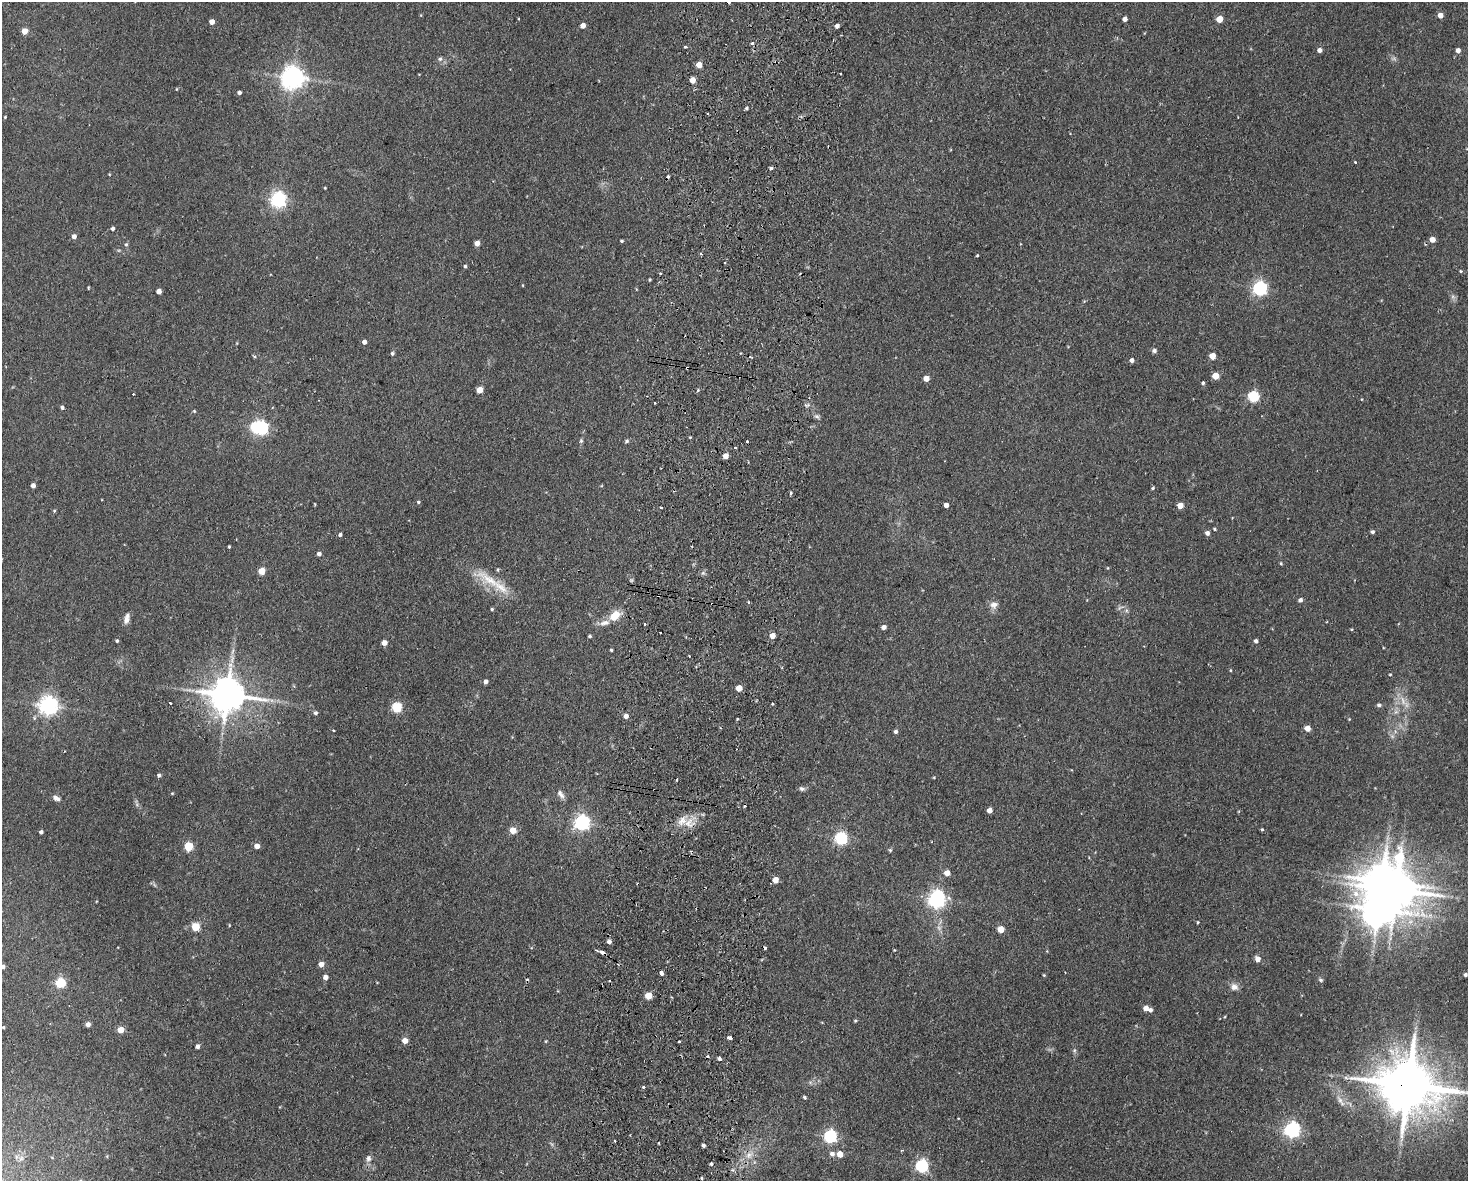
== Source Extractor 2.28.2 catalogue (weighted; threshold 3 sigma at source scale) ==
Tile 5 of 3 x 4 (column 2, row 2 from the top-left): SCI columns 1750-3215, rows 2369-3547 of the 4852 x 4736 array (HDU 1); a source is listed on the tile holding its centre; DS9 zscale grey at full resolution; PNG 1470 x 1183 px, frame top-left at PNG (2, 2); no overlay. Shown black and unused: <1% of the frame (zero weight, under 2 of 3 exposures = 3% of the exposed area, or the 3 px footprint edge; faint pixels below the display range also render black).
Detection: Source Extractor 2.28.2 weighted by HDU 2 'WHT'; one run over the whole footprint, this tile lists its part. Background 0.143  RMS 0.0074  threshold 0.0332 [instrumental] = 3 sigma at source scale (4.5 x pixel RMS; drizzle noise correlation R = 1.50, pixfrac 1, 0.05/0.05 arcsec/px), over >= 5 px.
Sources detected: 196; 1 too faint to see at this stretch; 4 inside a brighter object's white glare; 12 cosmic-ray / hot-pixel residue — not listed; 2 inside a brighter listed object's ellipse — not listed separately; the other 177 listed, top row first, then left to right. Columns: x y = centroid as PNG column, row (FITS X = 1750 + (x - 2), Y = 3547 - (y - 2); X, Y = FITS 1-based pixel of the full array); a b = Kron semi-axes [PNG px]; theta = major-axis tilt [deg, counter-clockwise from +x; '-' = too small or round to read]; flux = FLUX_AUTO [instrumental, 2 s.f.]
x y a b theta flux
1440 15 4 4 - 6.6
1125 19 4 4 - 3.6
1219 19 5 4 - 13
212 22 4 4 - 5
583 26 4 4 - 5.5
837 26 4 4 - 2.6
24 31 4 4 - 9.9
752 43 4 3 - 2.4
685 47 3 3 - 1.7
1319 50 4 4 - 3.1
1458 50 4 4 - 3.6
440 59 6 6 - 1.7
699 65 4 4 - 8.7
841 74 2 2 - 0.79
293 78 7 7 - 630
692 80 4 4 - 8.5
176 89 5 3 - 0.59
239 93 4 4 - 2
747 108 4 3 - 1.2
5 117 3 3 - 0.66
1355 162 3 3 - 0.68
325 188 3 3 - 0.62
278 200 6 6 - 220
112 229 4 4 - 1.8
74 236 5 4 - 3.4
1432 240 4 4 - 5.8
621 241 3 3 - 1
477 243 4 4 - 6.3
126 244 6 5 - 1.1
701 254 3 2 - 0.87
977 255 3 3 - 0.71
465 266 4 4 - 1.2
1460 271 4 4 - 0.88
660 273 3 2 - 0.82
650 280 3 3 - 0.81
88 288 4 3 - 0.57
1260 288 6 6 - 180
159 291 4 4 - 5.9
1453 297 7 4 -19 1.4
364 342 4 4 - 3.5
1154 351 6 5 - 1.9
392 353 5 4 - 1.3
254 356 5 3 - 0.79
1212 356 5 4 - 11
1132 360 4 4 - 2.8
1215 376 5 4 - 13
926 378 4 4 - 7.9
1203 383 4 4 - 1.2
480 390 4 4 - 12
698 390 4 4 - 0.83
1253 396 5 5 - 69
655 403 2 2 - 0.78
62 407 4 4 - 1.8
194 411 5 4 - 0.78
817 416 8 5 -37 1.7
261 428 6 5 - 120
581 441 6 5 - 1.2
627 441 5 5 - 1.4
747 441 3 3 - 2.2
735 448 3 2 - 1.4
726 456 4 4 - 6.1
33 485 4 4 - 3.3
1153 488 4 3 - 0.95
791 493 4 4 - 0.99
418 502 4 3 - 1
946 505 4 4 - 4.3
1180 505 4 4 - 9.9
661 507 3 2 - 0.94
54 511 4 4 - 0.84
1215 529 4 3 - 0.88
1372 532 4 4 - 1.7
1207 533 5 5 - 2.7
340 535 4 3 - 1.4
229 547 3 3 - 0.76
319 554 4 4 - 2.4
1281 564 4 4 - 0.81
262 571 5 4 - 16
490 580 47 11 -33 22
1300 600 5 4 - 2.4
994 605 11 9 15 4.1
492 609 4 4 - 0.94
1126 610 6 5 - 1.6
614 616 13 8 37 12
127 619 14 6 74 3.9
645 624 3 3 - 1.6
884 627 4 4 - 3.8
590 636 4 3 - 1.1
772 636 4 4 - 7.7
117 641 4 4 - 1.1
1256 641 4 4 - 1.8
384 643 4 4 - 5.7
611 650 3 3 - 0.85
232 651 10 3 69 1.8
689 656 2 2 - 0.56
1231 670 4 3 - 0.62
1390 674 4 2 - 0.64
486 681 4 4 - 2.6
739 688 4 4 - 9.8
227 695 11 9 -6 2000
1403 701 16 4 -73 3.9
170 703 3 2 - 1.7
1379 705 5 5 - 1.6
48 706 7 6 - 380
397 707 5 5 - 55
315 713 5 5 - 1.5
626 716 4 4 - 4.5
737 719 3 2 - 0.9
1349 719 3 3 - 0.52
1307 728 4 4 - 7.3
334 730 3 3 - 0.99
896 731 4 4 - 1.8
159 775 4 4 - 1.8
677 779 3 2 - 1.3
802 789 8 6 -20 1.8
172 793 4 4 - 0.59
561 794 13 6 -54 3.2
56 798 10 5 -29 2.8
989 810 4 4 - 4.9
581 823 6 6 - 210
689 823 15 11 58 9.5
1262 829 4 4 - 0.82
513 830 5 4 - 12
41 832 4 3 - 1.8
841 838 6 5 - 110
189 846 5 5 - 32
257 846 5 4 - 5.3
890 850 4 4 - 1
947 873 4 4 - 7.8
775 880 5 5 - 8.3
1396 890 12 10 -6 2100
1356 894 10 8 -25 6.8
937 899 6 6 - 300
1198 922 3 3 - 0.66
229 925 4 3 - 0.56
195 927 5 5 - 27
1001 929 5 4 - 13
609 942 5 4 - 2.6
894 950 4 2 - 0.62
602 952 7 3 -23 4
1258 959 5 5 - 5.5
321 964 5 4 - 5.6
3 966 4 4 - 2.2
661 973 4 3 - 6.1
1465 974 4 3 - 1.4
1044 975 4 4 - 0.71
325 977 4 4 - 4
1321 980 6 4 -27 1.1
60 983 5 5 - 45
1234 987 10 9 - 4
648 996 5 5 - 15
1146 1008 5 4 - 5.2
1150 1010 5 4 - 2
855 1021 4 3 - 0.85
88 1024 5 4 - 3.5
3 1027 4 3 - 0.76
120 1030 5 5 - 9.8
729 1038 4 3 - 4.5
405 1041 5 5 - 5.9
546 1041 5 3 - 0.64
679 1042 3 3 - 2.2
197 1046 4 4 - 2.8
719 1058 4 3 - 3.3
1409 1085 18 15 -5 4700
644 1087 3 3 - 1.8
804 1097 4 4 - 1.2
1340 1100 14 5 -53 4
1292 1130 6 6 - 210
830 1136 6 6 - 130
615 1141 3 2 - 0.81
703 1145 3 3 - 2
832 1154 6 6 - 2.9
840 1154 5 5 - 8.6
749 1155 13 8 44 6.4
368 1158 7 7 - 2.5
711 1164 3 3 - 1.9
922 1166 6 6 - 110
732 1170 5 4 - 1.4
Overlapping masked pixels (flux is a lower limit): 3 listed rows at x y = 227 695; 602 952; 1409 1085
Isophote crosses this tile's border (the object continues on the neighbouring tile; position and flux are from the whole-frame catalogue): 2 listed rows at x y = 3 966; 1409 1085